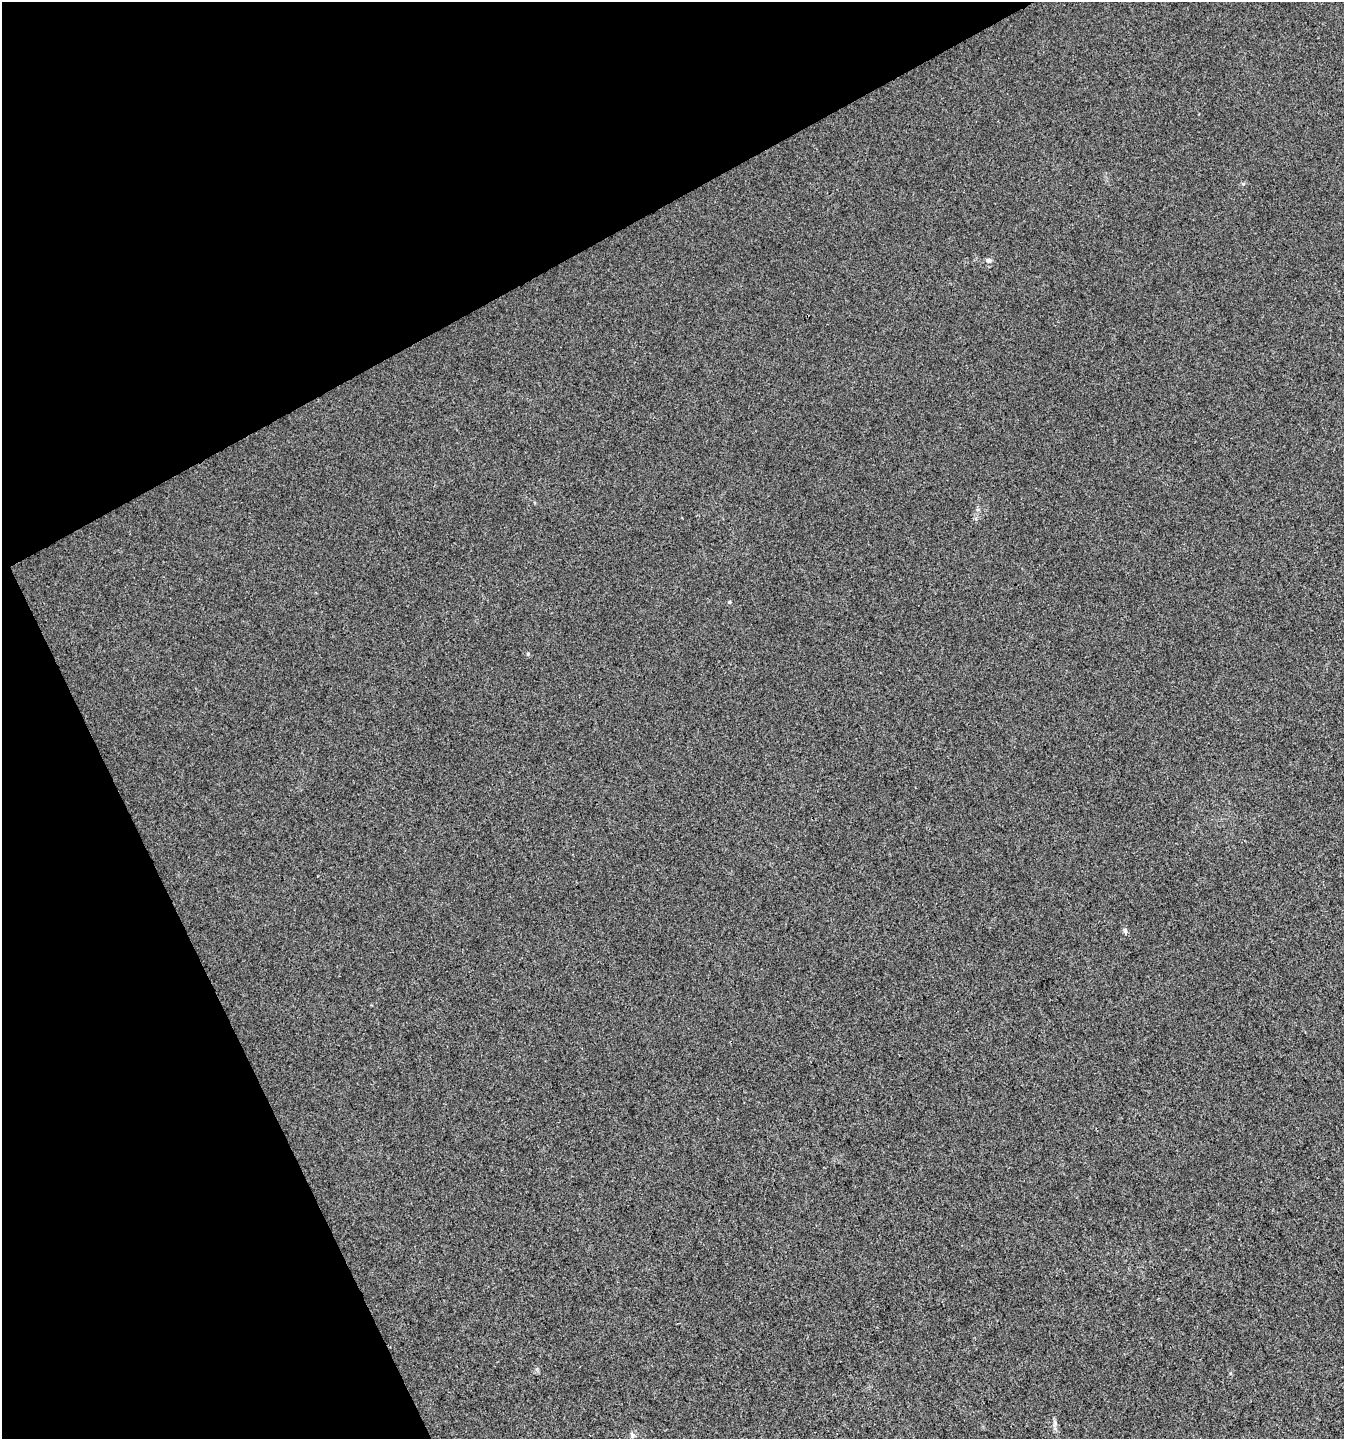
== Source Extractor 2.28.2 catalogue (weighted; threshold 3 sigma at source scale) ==
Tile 5 of 4 x 4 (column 1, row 2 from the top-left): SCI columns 100-1441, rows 2876-4312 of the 5627 x 5748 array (HDU 1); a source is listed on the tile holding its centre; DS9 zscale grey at full resolution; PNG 1346 x 1441 px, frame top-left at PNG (2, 2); no overlay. Shown black and unused: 25% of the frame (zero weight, under 3 of 4 exposures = <1% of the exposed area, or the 3 px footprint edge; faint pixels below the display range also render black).
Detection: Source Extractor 2.28.2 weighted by HDU 2 'WHT'; one run over the whole footprint, this tile lists its part. Background 0.00553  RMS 0.0034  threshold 0.0153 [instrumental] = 3 sigma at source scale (4.5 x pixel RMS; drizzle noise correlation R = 1.50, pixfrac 1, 0.0396/0.0396 arcsec/px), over >= 5 px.
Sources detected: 7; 1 cosmic-ray / hot-pixel residue — not listed; the other 6 listed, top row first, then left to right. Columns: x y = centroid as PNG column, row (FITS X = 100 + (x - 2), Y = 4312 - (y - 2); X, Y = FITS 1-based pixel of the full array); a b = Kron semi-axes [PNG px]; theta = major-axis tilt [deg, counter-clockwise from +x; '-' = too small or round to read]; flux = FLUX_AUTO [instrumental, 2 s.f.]
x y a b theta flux
989 260 7 5 0 0.87
729 602 5 3 - 0.32
528 654 5 3 - 0.38
1125 931 8 5 -65 0.75
1055 1422 7 4 -89 0.76
632 1435 7 4 -89 0.72